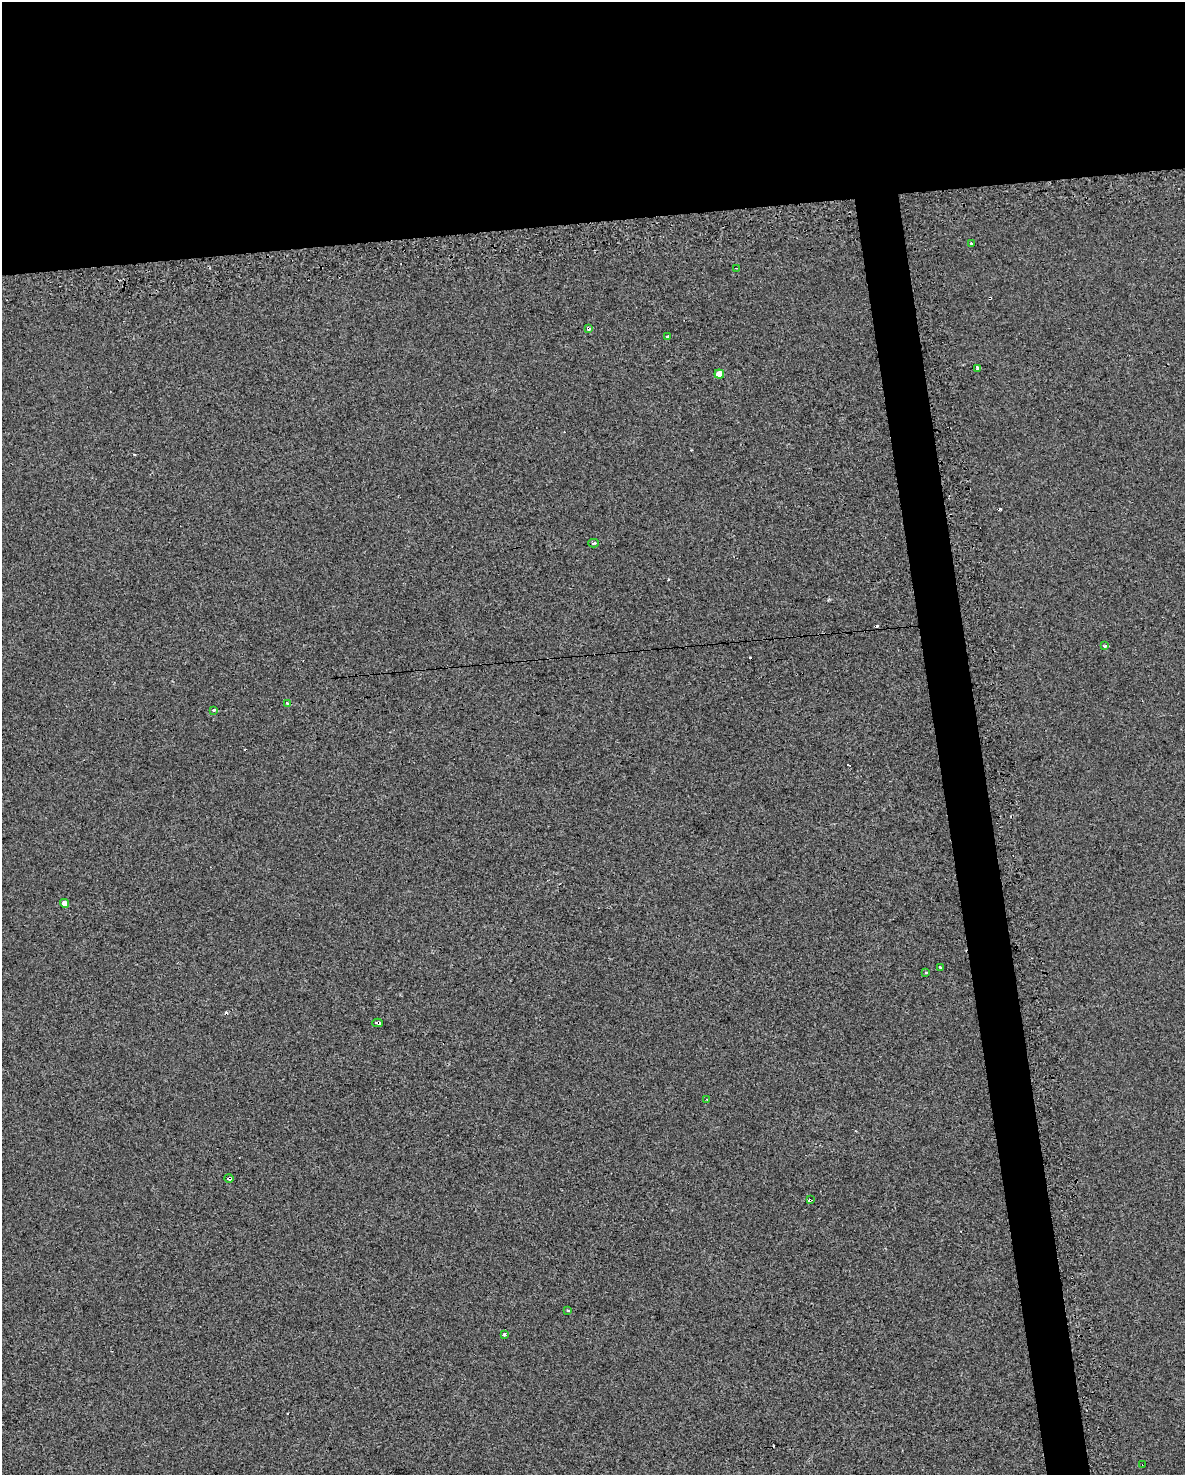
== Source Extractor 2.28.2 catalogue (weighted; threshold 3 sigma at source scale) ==
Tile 2 of 4 x 3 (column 2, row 1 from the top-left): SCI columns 1185-2367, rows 3044-4516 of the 4772 x 4534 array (HDU 1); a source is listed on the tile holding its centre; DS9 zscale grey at full resolution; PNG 1187 x 1477 px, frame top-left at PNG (2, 2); each listed source drawn as its Kron ellipse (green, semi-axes under 4 px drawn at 4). Shown black and unused: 18% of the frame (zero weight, under 2 of 3 exposures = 3% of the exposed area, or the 3 px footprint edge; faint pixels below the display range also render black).
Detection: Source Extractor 2.28.2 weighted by HDU 2 'WHT'; one run over the whole footprint, this tile lists its part. Background 0.00241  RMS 0.012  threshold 0.054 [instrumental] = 3 sigma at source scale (4.5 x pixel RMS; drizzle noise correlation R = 1.50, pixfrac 1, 0.0396/0.0396 arcsec/px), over >= 5 px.
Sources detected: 30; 10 cosmic-ray / hot-pixel residue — neither listed nor drawn; the other 20 listed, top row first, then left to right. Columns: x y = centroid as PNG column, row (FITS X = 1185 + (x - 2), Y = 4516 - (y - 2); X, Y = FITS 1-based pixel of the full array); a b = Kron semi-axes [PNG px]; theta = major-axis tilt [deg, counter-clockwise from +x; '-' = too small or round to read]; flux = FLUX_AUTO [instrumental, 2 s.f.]
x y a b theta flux
971 243 3 3 - 20
737 268 3 2 - 0.97
589 329 4 3 - 6.8
667 336 3 3 - 29
978 368 4 3 - 3.3
719 374 5 4 - 15
593 543 5 4 - 1.9
1105 646 4 3 - 2.5
288 704 4 3 - 12
214 710 4 3 - 4
64 903 5 4 - 8.4
940 968 3 3 - 3
926 972 3 3 - 3.4
377 1023 5 3 - 24
707 1100 3 3 - 1
229 1178 5 3 - 8.1
810 1200 4 3 - 7.6
568 1310 3 2 - 1.9
504 1335 3 3 - 5.6
1143 1464 2 2 - 0.92
Overlapping masked pixels (flux is a lower limit): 6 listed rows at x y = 589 329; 288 704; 377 1023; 229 1178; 810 1200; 1143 1464